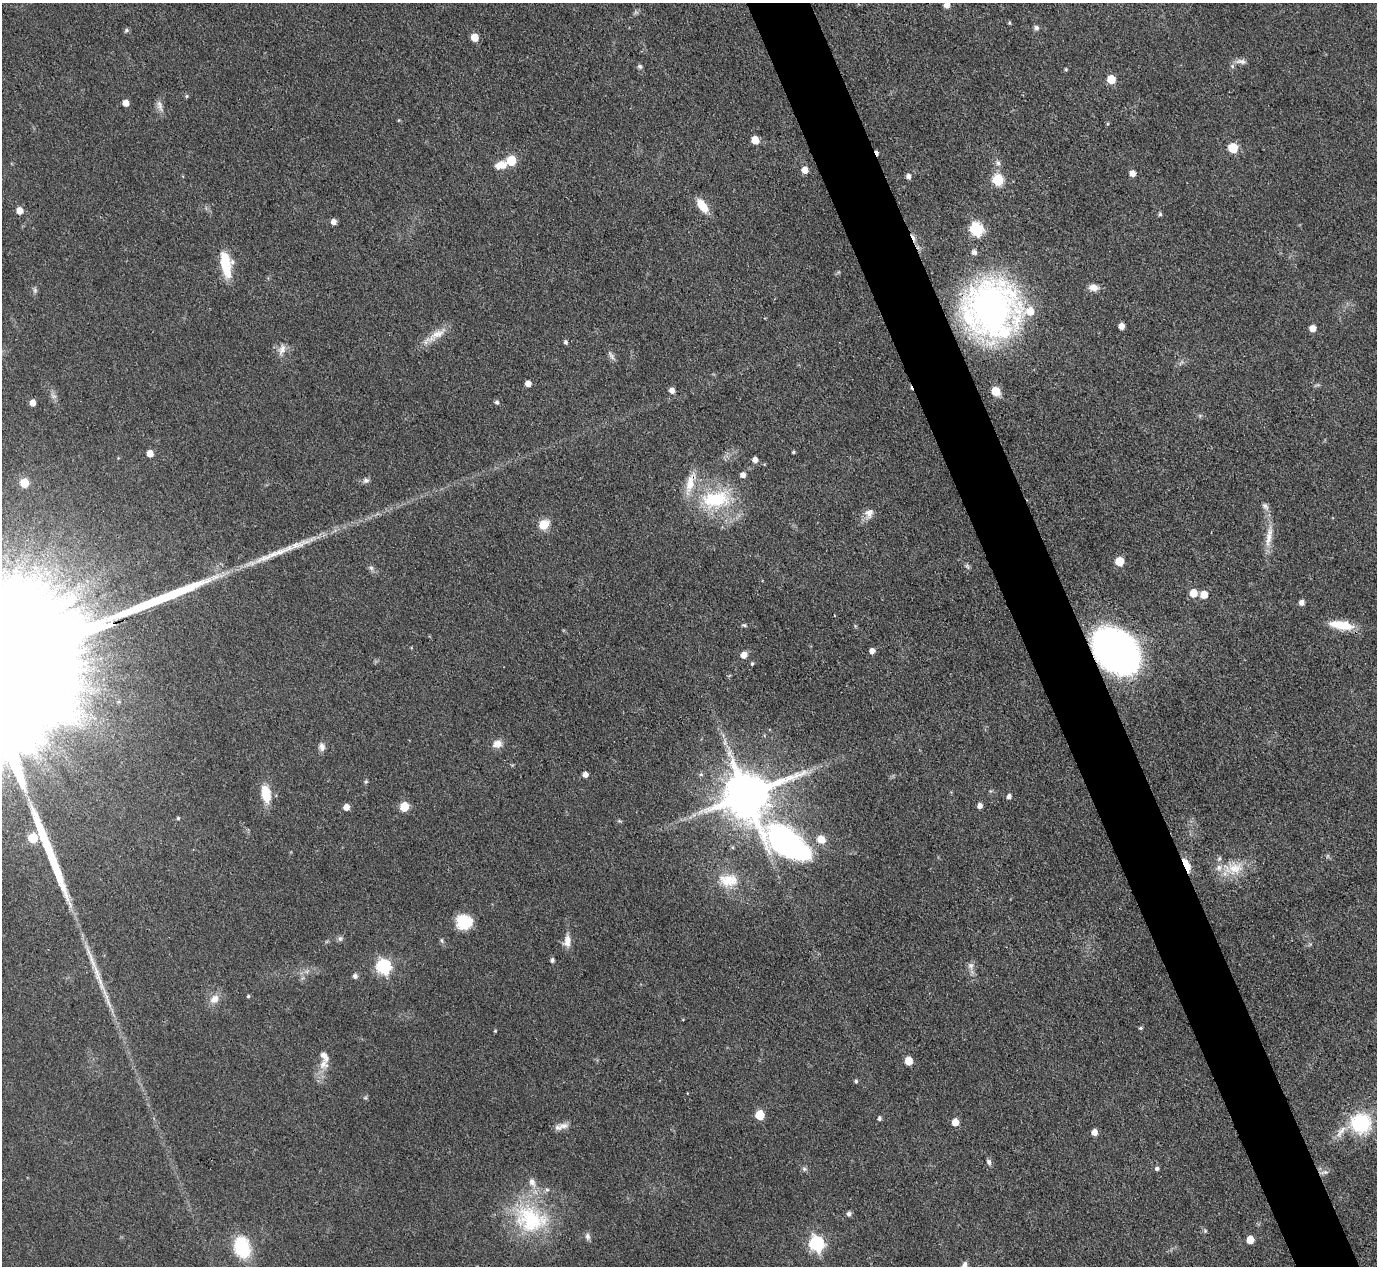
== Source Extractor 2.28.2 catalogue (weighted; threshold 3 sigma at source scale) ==
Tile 6 of 4 x 4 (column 2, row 2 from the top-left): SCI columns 1376-2750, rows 2811-4074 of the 5500 x 5490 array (HDU 1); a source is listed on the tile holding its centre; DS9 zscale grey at full resolution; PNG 1379 x 1268 px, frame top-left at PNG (2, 3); no overlay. Shown black and unused: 5% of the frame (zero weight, under 3 of 4 exposures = <1% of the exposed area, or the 3 px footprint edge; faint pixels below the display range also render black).
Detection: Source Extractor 2.28.2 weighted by HDU 2 'WHT'; one run over the whole footprint, this tile lists its part. Background 0.042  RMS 0.0051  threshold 0.0229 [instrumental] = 3 sigma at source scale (4.5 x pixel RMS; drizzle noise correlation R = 1.50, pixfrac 1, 0.05/0.05 arcsec/px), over >= 5 px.
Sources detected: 138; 3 cosmic-ray / hot-pixel residue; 1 long thin detection or spike segment (spike, bleed or trail) — not listed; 8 inside a brighter listed object's ellipse — not listed separately; the other 126 listed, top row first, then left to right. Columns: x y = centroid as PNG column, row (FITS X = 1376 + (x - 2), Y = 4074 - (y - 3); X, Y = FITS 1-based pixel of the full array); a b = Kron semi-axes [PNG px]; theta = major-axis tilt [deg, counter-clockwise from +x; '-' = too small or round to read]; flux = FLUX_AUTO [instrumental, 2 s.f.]
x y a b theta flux
947 5 5 5 - 4.1
1009 23 4 3 - 0.72
1036 28 7 6 - 1.5
126 30 6 5 - 0.99
475 37 5 5 - 9.9
1241 61 16 6 -7 2.6
1232 66 6 5 - 1.1
640 67 7 6 - 1.1
1066 69 4 3 - 0.68
1111 79 6 5 - 14
125 103 5 5 - 4.9
160 106 18 7 -72 3
399 120 5 3 - 0.41
1108 124 4 4 - 0.61
755 140 6 5 - 12
1233 148 6 6 - 29
511 160 6 5 - 25
998 163 9 6 -52 1.9
501 165 16 10 20 5.8
805 170 5 5 - 6.3
1133 173 5 5 - 4.2
908 176 5 5 - 2.3
998 180 6 6 - 42
702 206 17 8 -55 9.4
19 211 5 5 - 6.6
1160 214 5 4 - 0.95
333 222 5 5 - 3.2
976 229 7 6 - 81
974 252 6 5 - 2
226 264 28 11 -79 17
1093 287 11 8 -11 4.1
35 290 9 5 -77 1.3
991 309 41 39 71 270
1030 311 14 8 5 11
1122 326 5 5 - 4.7
1313 328 5 5 - 5.4
436 335 34 9 35 7.9
566 342 5 4 - 1.3
282 349 14 9 71 3.8
611 356 17 5 -56 1.9
528 383 5 5 - 4.7
672 390 5 5 - 3.3
996 391 10 8 -57 6.7
53 396 9 5 -24 1.6
33 402 5 5 - 4.3
497 402 5 4 - 1.4
1200 415 6 4 19 0.77
793 452 4 3 - 0.67
150 453 5 5 - 5.9
755 460 5 5 - 3.1
743 475 5 5 - 3.1
366 480 8 7 - 1.8
24 483 6 5 - 17
690 483 36 10 73 10
715 499 39 22 7 39
1265 506 12 7 -54 2.1
869 513 15 12 67 4
544 524 13 10 35 7.5
1269 536 36 7 81 7.5
1119 561 6 5 - 16
967 566 9 4 -55 1
371 568 7 6 - 1.4
1194 593 6 5 - 10
1204 594 5 5 - 9.4
1302 603 5 5 - 2.7
744 625 6 4 -13 0.75
1341 625 29 10 -9 12
872 651 6 5 - 2.4
1116 651 29 21 -41 440
744 655 6 5 - 4.8
752 664 4 3 - 0.85
725 741 12 4 86 1.9
497 744 10 8 15 5
322 747 11 8 -81 2.6
701 774 6 4 17 0.97
585 775 5 5 - 3.2
366 781 6 4 19 0.7
266 794 17 9 -80 14
746 795 12 11 - 3000
1009 796 5 4 - 2.3
980 806 5 4 - 2.9
346 807 5 5 - 4.8
404 807 6 5 - 22
178 818 4 4 - 0.78
33 838 6 5 - 26
787 843 105 64 -48 190
1187 868 16 8 -89 5
1235 868 27 19 4 14
728 880 29 18 -7 14
464 922 16 15 - 15
340 939 8 6 74 1.3
442 940 7 5 -59 0.98
567 941 15 8 84 4.9
552 960 6 5 - 1
971 966 10 8 -85 2.5
383 967 7 6 - 100
307 971 7 4 19 1.2
355 976 5 5 - 1.8
98 977 56 8 -70 14
248 996 4 3 - 0.72
214 999 14 10 47 4.9
1141 1028 5 4 - 0.73
495 1031 4 4 - 0.51
909 1061 6 5 - 11
324 1064 14 12 46 5.2
856 1081 5 4 - 1
365 1098 6 4 18 0.68
760 1115 6 5 - 23
879 1118 5 4 - 1.2
955 1122 5 5 - 6.8
1361 1123 17 17 - 41
563 1126 18 8 -2 3.8
1094 1132 5 5 - 4.1
1341 1132 23 8 56 5.5
989 1162 8 5 -64 1.5
1157 1168 5 4 - 1.3
804 1169 8 6 -21 1.2
1324 1172 13 5 10 1.7
849 1214 5 5 - 1.8
530 1219 51 38 -23 50
1205 1231 5 5 - 0.79
587 1236 10 6 -78 1.7
1250 1240 5 5 - 11
816 1244 7 6 - 120
241 1248 20 15 -77 28
964 1266 10 6 68 3.3
Overlapping masked pixels (flux is a lower limit): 4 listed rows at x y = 991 309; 690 483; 1116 651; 1187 868
Isophote crosses this tile's border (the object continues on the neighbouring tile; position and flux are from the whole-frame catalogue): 2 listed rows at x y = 947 5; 964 1266